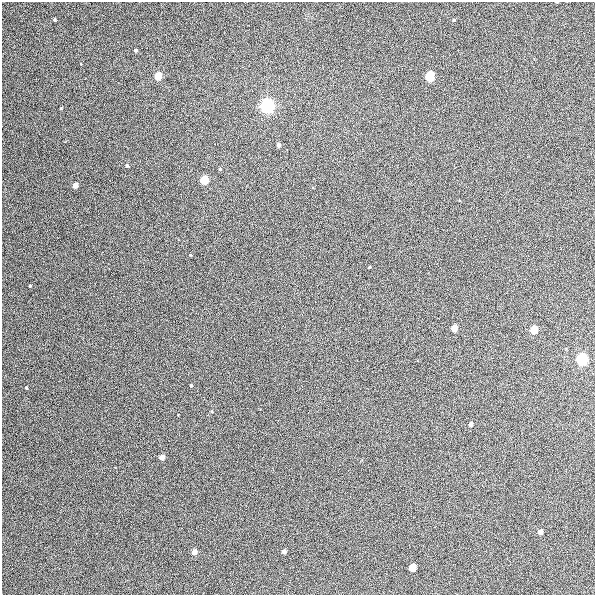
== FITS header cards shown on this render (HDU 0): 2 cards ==
NAXIS1  =                  593
NAXIS2  =                  593

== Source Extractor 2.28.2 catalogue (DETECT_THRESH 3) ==
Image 593 x 593 px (HDU 0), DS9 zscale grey, 1 PNG px = 1 image px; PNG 597 x 597 px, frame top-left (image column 1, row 593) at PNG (2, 2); no overlay
Background 1590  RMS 17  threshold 49.7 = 3 sigma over >= 5 px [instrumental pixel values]
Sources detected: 26; all 26 listed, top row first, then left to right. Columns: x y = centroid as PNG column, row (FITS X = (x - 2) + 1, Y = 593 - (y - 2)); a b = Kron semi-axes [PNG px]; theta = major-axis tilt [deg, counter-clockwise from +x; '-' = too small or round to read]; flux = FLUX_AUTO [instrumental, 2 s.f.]
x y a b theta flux
557 2 3 2 - 820
54 20 3 3 - 1400
454 20 4 3 - 920
136 50 3 3 - 1900
158 76 5 4 - 56000
430 76 5 5 - 190000
267 106 6 5 - 950000
61 108 3 3 - 990
278 145 4 4 - 3300
127 166 4 3 - 1400
204 180 5 4 - 86000
75 185 4 4 - 14000
190 255 3 3 - 800
369 267 3 2 - 990
30 286 3 2 - 1100
454 328 4 4 - 34000
534 330 5 4 - 62000
582 359 5 5 - 520000
191 385 3 3 - 1200
26 388 3 3 - 1200
471 424 4 4 - 5000
162 457 4 4 - 12000
540 532 4 4 - 7900
194 552 4 4 - 14000
284 552 4 4 - 5100
412 568 4 4 - 50000
At the frame edge (FLAGS 8, measured only in part): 1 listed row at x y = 557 2

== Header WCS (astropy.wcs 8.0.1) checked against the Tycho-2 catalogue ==
Header WCS as astropy/WCSLIB reads it (applying the file's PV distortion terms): RA---TAN/DEC--TAN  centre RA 11:01:19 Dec +73:54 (165.33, +73.90 deg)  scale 1.01 arcsec/px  FOV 10.0' x 10.0'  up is -171 deg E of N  parity flipped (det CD > 0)
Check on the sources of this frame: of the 26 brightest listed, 3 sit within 1.5 arcsec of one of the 3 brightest Tycho-2 stars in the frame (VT <= 11.81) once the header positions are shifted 1.13 arcsec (1.05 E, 0.41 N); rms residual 0.25 arcsec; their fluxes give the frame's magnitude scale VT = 25.14 - 2.5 log10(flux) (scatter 0.10 mag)
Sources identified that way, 3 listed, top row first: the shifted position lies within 1.5 arcsec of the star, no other Tycho-2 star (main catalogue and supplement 1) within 3.0 arcsec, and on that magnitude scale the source's flux lands within +1.5 / -3 mag of the star's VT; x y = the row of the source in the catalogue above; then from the Tycho-2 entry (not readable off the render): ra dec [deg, ICRS J2000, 3 dp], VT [Tycho-2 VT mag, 2 dp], TYC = Tycho-2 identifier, HIP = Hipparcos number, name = IAU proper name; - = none
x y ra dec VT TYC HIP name
430 76 165.162 +73.839 11.81 4391-748-1 - -
267 106 165.329 +73.841 10.29 4391-564-1 - -
582 359 165.053 +73.925 10.85 4391-601-1 - -